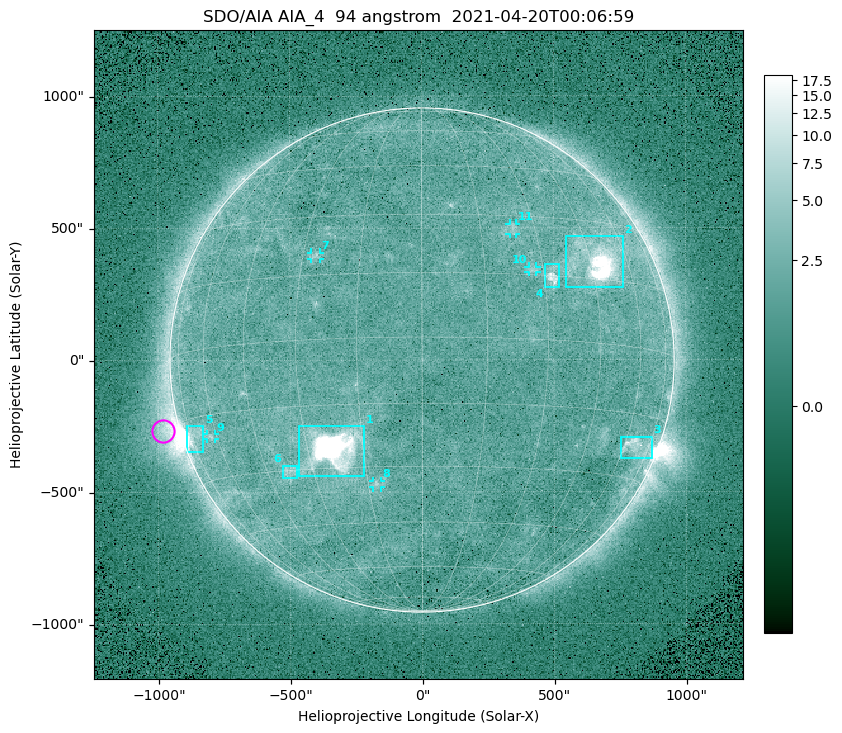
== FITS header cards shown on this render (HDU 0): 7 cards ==
TELESCOP= 'SDO/AIA '
INSTRUME= 'AIA_4   '
WAVELNTH=                   94
WAVEUNIT= 'angstrom'
DATE-OBS= '2021-04-20T00:06:59.12'
CTYPE1  = 'HPLN-TAN'
CTYPE2  = 'HPLT-TAN'

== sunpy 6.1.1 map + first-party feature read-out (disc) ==
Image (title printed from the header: SDO/AIA AIA_4  94 angstrom  2021-04-20T00:06:59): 512 x 512 px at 4.8 arcsec/px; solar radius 955 arcsec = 199 px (full disc in frame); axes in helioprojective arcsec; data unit not stated in the header (colour bar unlabelled)
Orientation: roll -0.138 deg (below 1 deg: not rotated)
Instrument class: DISC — disc imager (sunpy class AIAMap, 94 A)
Bright regions (active regions / flare kernels): reference = the median radial profile (limb darkening/brightening removed); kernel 5 px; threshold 5 sigma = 2.52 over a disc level ~1.77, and >= 1.15x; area >= 9 px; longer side >= 5 px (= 24 arcsec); searched inside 0.97 R_sun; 11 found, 11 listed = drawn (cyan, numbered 1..; 5 of them under ~33 arcsec drawn as corner ticks so the feature stays visible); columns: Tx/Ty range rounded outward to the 10 arcsec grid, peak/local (2 s.f.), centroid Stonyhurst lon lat
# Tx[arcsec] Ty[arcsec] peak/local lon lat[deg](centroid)
1 -470..-220 -440..-250 1019 -23 -25
2 540..760 270..470 48 +47 +20
3 750..870 -380..-290 4.4 +67 -22
4 460..520 270..360 6.1 +32 +15
5 -900..-830 -350..-250 6.5 -72 -19
6 -530..-470 -450..-400 3.1 -38 -30
7 -420..-380 380..410 3.1 -27 +20
8 -190..-160 -480..-450 3 -13 -34
9 -820..-780 -300..-280 2.9 -63 -20
10 400..440 330..360 2.7 +27 +16
11 330..360 470..520 2.7 +24 +27
Off-limb structures (1.02-1.3 R_sun): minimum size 50 px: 6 found; the strongest spans PA ~90..115 deg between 1.02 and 1.21 R_sun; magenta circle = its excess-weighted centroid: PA ~105 deg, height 1.06 R_sun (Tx ~-980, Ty ~-270 arcsec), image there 4.8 x the reference